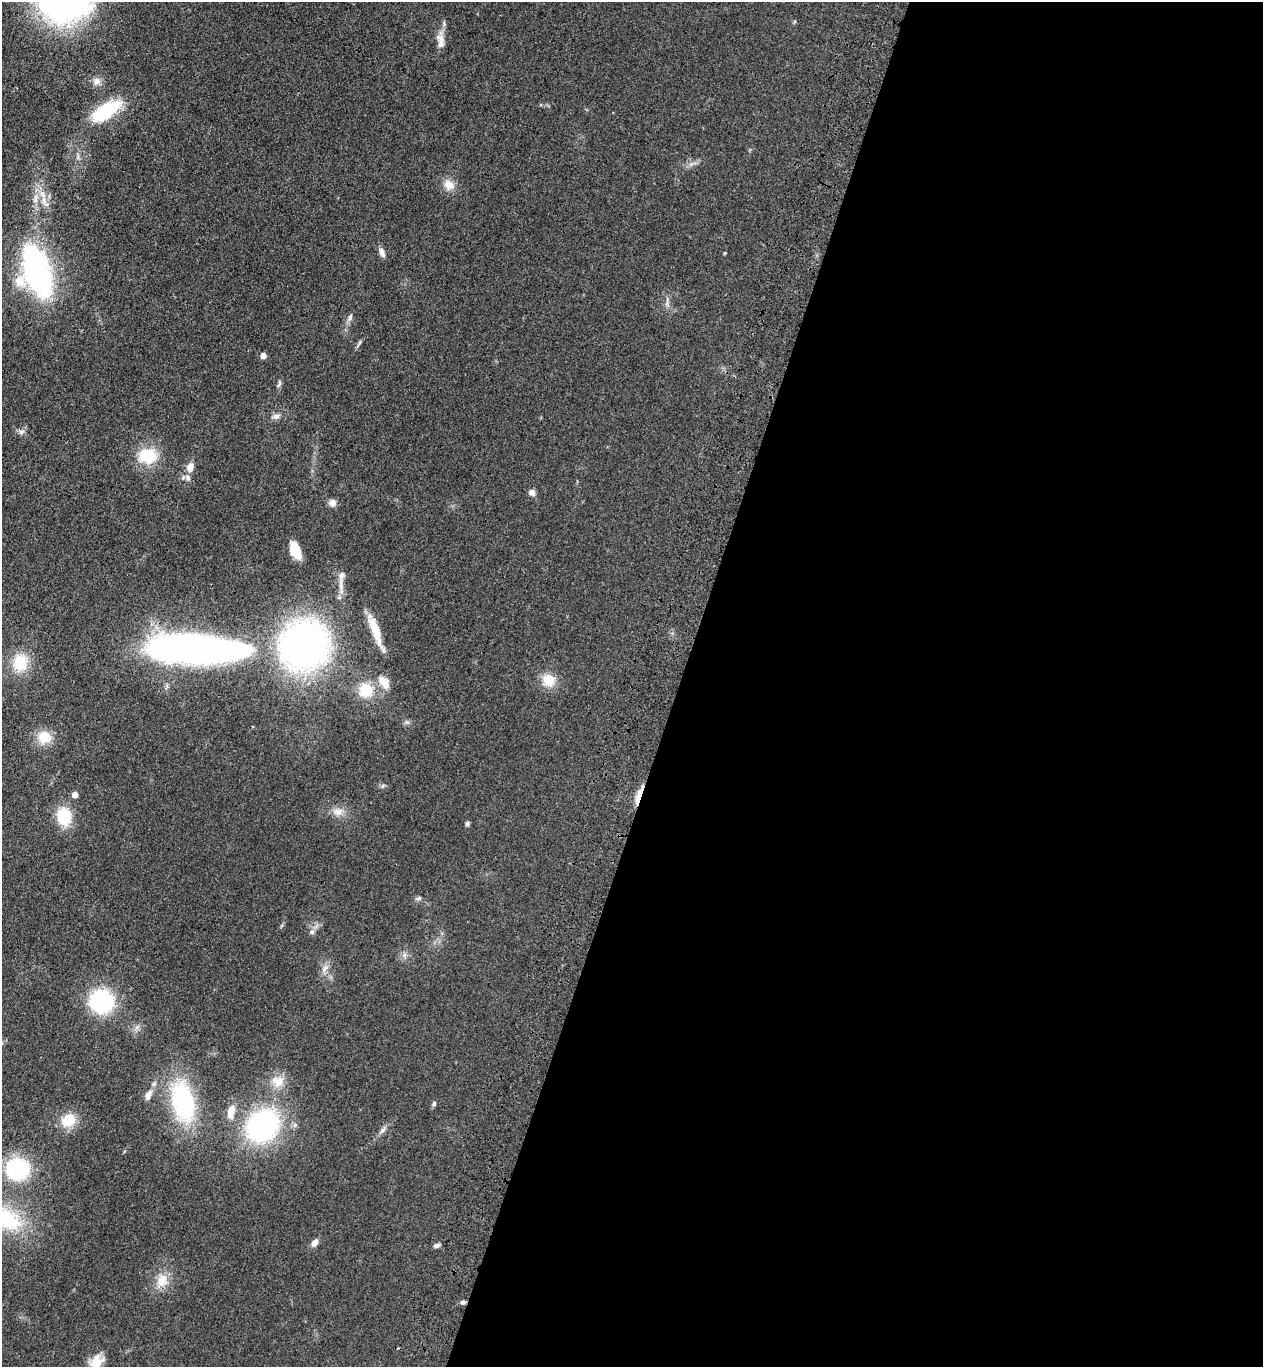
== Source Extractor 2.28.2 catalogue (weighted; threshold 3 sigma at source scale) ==
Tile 12 of 4 x 4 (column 4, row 3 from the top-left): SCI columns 4030-5290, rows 1415-2779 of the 5668 x 5559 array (HDU 1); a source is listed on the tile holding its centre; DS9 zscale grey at full resolution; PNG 1265 x 1369 px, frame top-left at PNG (2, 2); no overlay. Shown black and unused: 46% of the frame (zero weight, under 3 of 4 exposures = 6% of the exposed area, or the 3 px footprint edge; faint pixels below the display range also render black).
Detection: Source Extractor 2.28.2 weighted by HDU 2 'WHT'; one run over the whole footprint, this tile lists its part. Background 0.0513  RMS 0.0058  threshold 0.0259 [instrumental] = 3 sigma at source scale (4.5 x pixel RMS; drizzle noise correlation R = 1.50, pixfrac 1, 0.05/0.05 arcsec/px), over >= 5 px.
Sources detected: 56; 3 inside a brighter listed object's ellipse — not listed separately; the other 53 listed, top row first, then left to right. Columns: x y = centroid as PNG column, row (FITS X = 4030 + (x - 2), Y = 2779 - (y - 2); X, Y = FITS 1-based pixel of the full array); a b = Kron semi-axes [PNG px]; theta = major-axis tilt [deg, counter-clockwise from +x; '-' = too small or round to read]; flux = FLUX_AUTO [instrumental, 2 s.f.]
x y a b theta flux
441 43 18 9 89 4.9
97 81 10 9 - 3.4
105 112 31 13 33 41
449 185 16 13 -43 6.2
44 200 18 6 -80 4.9
382 252 13 6 -69 2.8
725 253 4 3 - 0.61
37 271 37 19 -73 190
350 318 11 6 67 2
360 342 7 4 71 0.87
263 355 4 4 - 5.1
279 383 13 4 67 1.4
276 416 10 7 19 2.5
21 432 8 7 - 2
148 456 24 19 1 20
190 467 12 9 80 4.6
532 492 8 7 - 2.5
332 503 8 8 - 3.5
295 550 14 7 -67 19
341 585 28 5 -85 5.1
376 631 38 10 -74 13
304 645 39 36 23 260
194 649 82 21 -2 430
20 663 23 19 77 17
549 680 18 16 -37 9.9
365 690 22 21 - 15
407 722 6 6 - 1.3
44 737 19 17 4 10
75 795 5 5 - 4.7
639 795 25 5 69 7.2
338 812 15 10 4 5
64 817 22 17 -79 18
467 824 6 5 - 1.2
419 898 7 5 18 1.2
312 932 7 7 - 1.7
404 955 7 5 89 1.5
325 968 13 7 55 3.4
101 1001 15 14 - 83
278 1081 19 15 -7 9.2
148 1094 13 7 50 3.6
183 1101 45 23 -78 66
434 1104 7 5 54 1.2
231 1111 17 8 78 7
68 1120 18 15 22 13
263 1126 36 30 44 98
382 1130 11 6 48 2.1
17 1169 23 22 - 48
5 1218 48 26 -27 49
315 1243 9 6 61 3.6
437 1245 9 5 27 1.5
162 1280 20 16 82 9.9
463 1302 7 5 -4 1.5
96 1362 17 13 45 8.8
Overlapping masked pixels (flux is a lower limit): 3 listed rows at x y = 194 649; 639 795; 463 1302
Isophote crosses this tile's border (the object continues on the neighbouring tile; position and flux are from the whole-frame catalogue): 3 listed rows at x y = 37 271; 5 1218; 96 1362